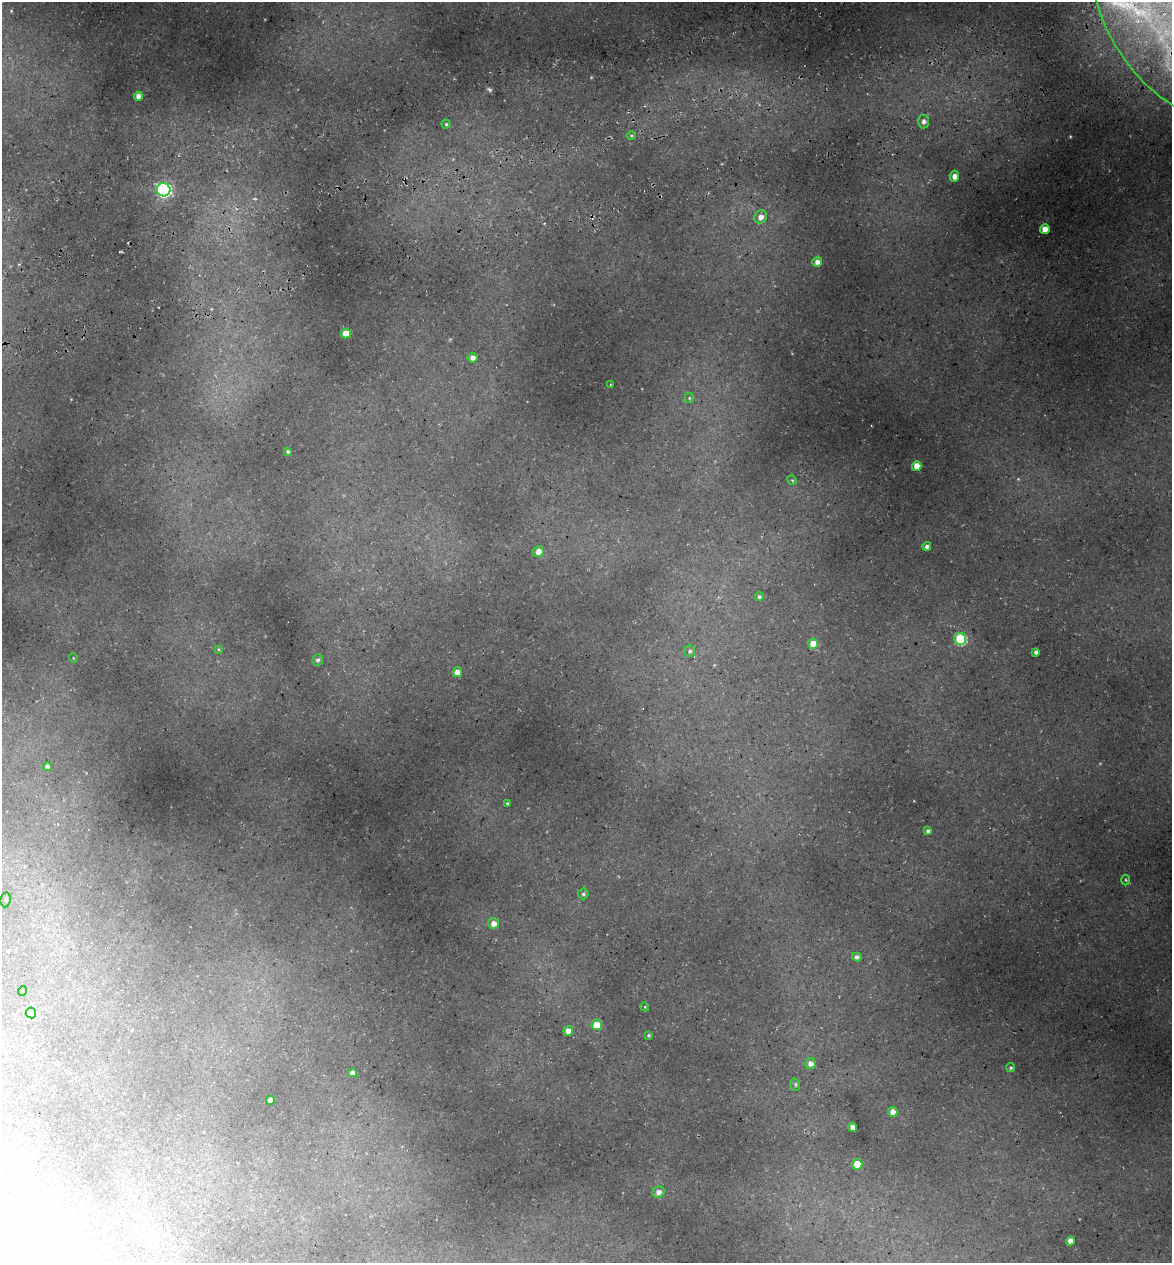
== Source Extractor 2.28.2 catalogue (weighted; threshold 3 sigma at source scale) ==
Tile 10 of 4 x 4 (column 2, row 3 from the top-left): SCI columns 1315-2484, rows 1336-2596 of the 4922 x 5194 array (HDU 1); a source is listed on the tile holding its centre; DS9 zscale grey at full resolution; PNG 1174 x 1265 px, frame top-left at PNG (2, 2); each listed source drawn as its Kron ellipse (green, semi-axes under 4 px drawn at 4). Shown black and unused: <1% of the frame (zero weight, under 3 of 5 exposures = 5% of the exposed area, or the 3 px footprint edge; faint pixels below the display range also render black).
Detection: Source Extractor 2.28.2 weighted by HDU 2 'WHT'; one run over the whole footprint, this tile lists its part. Background 0.16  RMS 0.0083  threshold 0.0373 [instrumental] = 3 sigma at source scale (4.5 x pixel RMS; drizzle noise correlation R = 1.50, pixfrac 1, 0.0396/0.0396 arcsec/px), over >= 5 px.
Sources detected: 58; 2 too faint to see at this stretch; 1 inside a brighter object's white glare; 2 cosmic-ray / hot-pixel residue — neither listed nor drawn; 1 inside a brighter listed object's ellipse — not listed separately; the other 52 listed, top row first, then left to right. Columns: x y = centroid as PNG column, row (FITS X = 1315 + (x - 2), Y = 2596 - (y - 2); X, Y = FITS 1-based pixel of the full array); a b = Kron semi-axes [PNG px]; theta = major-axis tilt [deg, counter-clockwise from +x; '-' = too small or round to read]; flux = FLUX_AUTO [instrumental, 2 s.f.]
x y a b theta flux
1163 32 98 47 -54 280
138 96 4 4 - 5.3
923 122 7 5 86 3.1
446 124 4 4 - 1.2
631 135 5 3 - 0.98
954 176 5 4 - 4.9
164 190 7 6 - 180
761 217 7 6 - 5.5
1045 229 5 4 - 10
817 262 5 4 - 5.1
346 333 5 5 - 18
473 358 5 4 - 5.1
610 385 3 2 - 0.71
689 398 5 4 - 1.1
288 451 3 3 - 1.7
917 466 5 4 - 9.5
792 480 5 4 - 1.1
927 546 4 4 - 3.2
538 552 5 5 - 6.9
759 597 4 4 - 1.7
960 639 6 6 - 70
813 644 5 5 - 18
218 649 4 4 - 0.82
690 651 6 5 - 2
1036 652 4 4 - 2.7
73 658 5 3 - 0.61
318 660 6 5 - 2.4
457 672 5 4 - 6.5
47 767 4 4 - 3.8
507 803 3 3 - 1.2
928 831 4 4 - 2.5
1126 880 5 3 - 0.93
583 894 5 5 - 1.7
6 900 7 5 82 1.9
494 923 5 5 - 6.6
857 957 4 4 - 2.1
22 991 5 3 - 0.63
645 1007 4 3 - 0.71
31 1013 5 5 - 38
597 1025 5 5 - 15
568 1031 5 4 - 6.5
649 1035 4 3 - 1.1
810 1063 5 5 - 4.6
1011 1068 4 4 - 1.4
353 1073 4 4 - 5.9
795 1085 6 5 - 1.4
270 1100 4 4 - 6.5
893 1112 5 4 - 6.6
853 1127 4 4 - 6.3
857 1164 5 5 - 24
658 1192 6 5 - 4.8
1070 1241 4 4 - 7.1
Overlapping masked pixels (flux is a lower limit): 1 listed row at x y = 1163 32
Isophote crosses this tile's border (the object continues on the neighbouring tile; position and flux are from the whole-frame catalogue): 1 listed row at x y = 1163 32